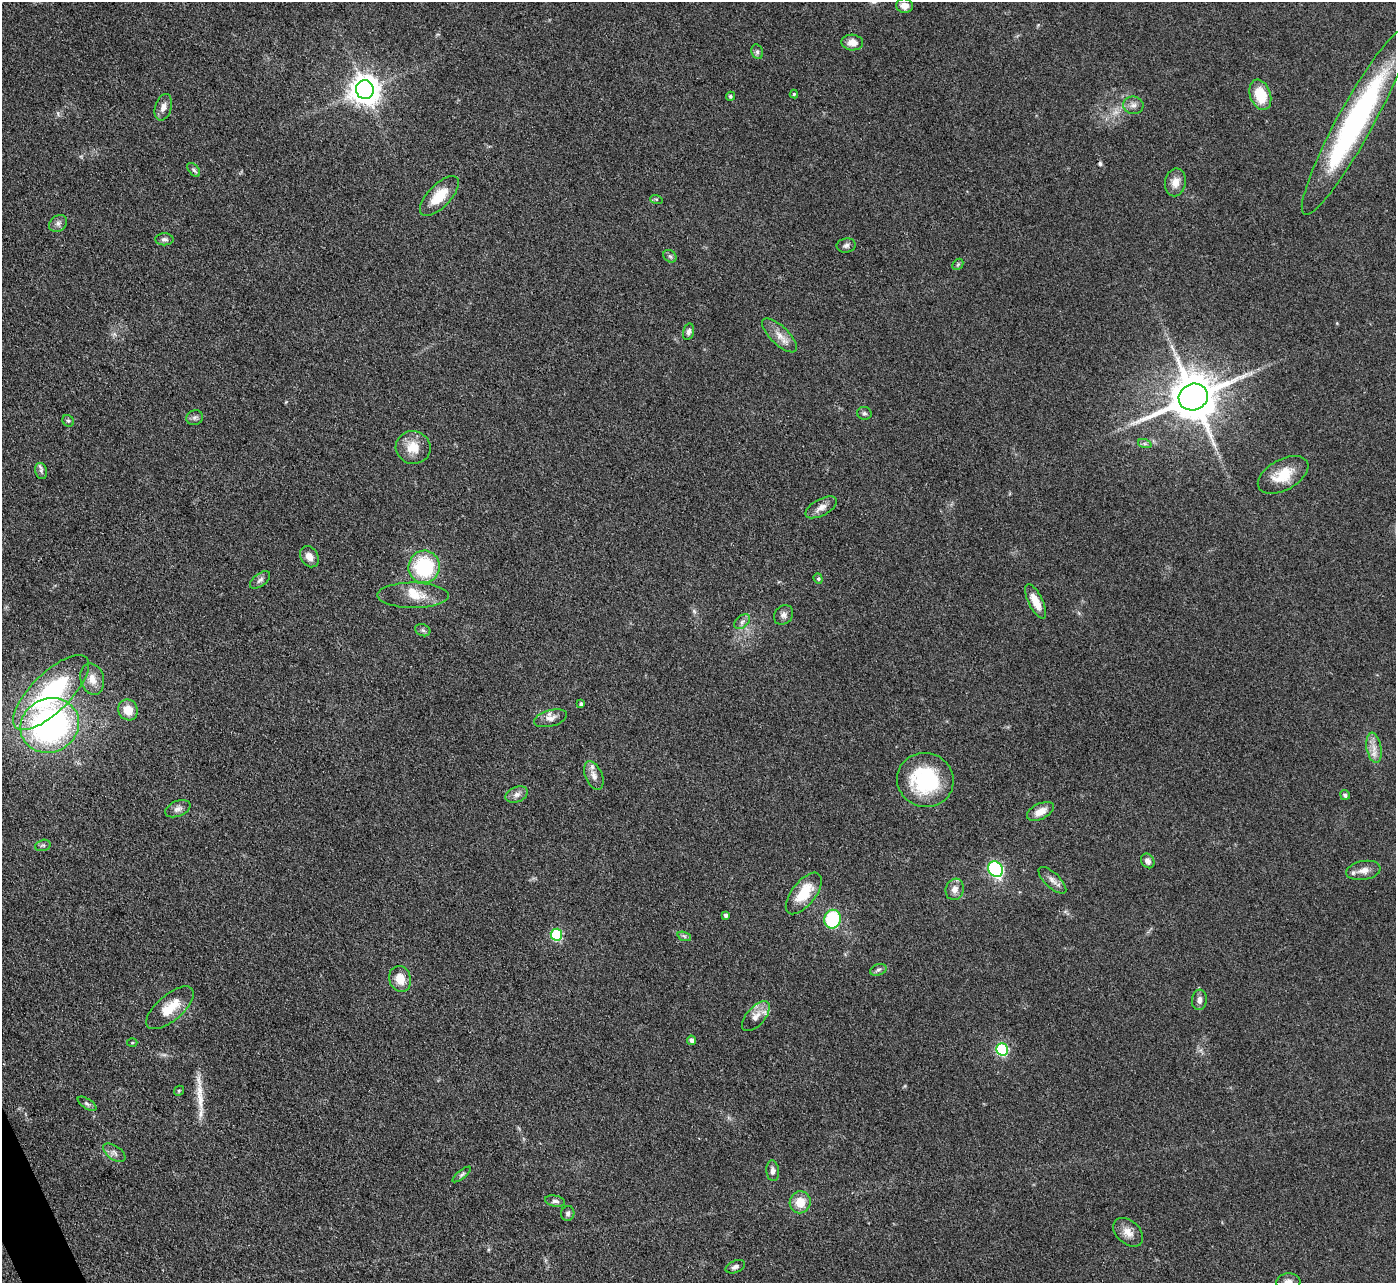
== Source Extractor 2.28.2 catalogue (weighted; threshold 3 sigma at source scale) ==
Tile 7 of 4 x 4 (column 3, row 2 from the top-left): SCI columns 2788-4181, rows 2716-3996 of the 5575 x 5562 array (HDU 1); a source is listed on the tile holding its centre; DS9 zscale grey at full resolution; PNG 1398 x 1285 px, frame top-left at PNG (2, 2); each listed source drawn as its Kron ellipse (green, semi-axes under 4 px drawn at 4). Shown black and unused: <1% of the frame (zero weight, under 3 of 4 exposures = <1% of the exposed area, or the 3 px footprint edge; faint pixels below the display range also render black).
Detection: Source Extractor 2.28.2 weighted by HDU 2 'WHT'; one run over the whole footprint, this tile lists its part. Background 0.134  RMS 0.0072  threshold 0.0325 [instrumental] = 3 sigma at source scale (4.5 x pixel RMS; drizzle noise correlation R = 1.50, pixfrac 1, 0.05/0.05 arcsec/px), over >= 5 px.
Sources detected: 87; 1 cosmic-ray / hot-pixel residue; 1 long thin detection or spike segment (spike, bleed or trail) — neither listed nor drawn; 3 inside a brighter listed object's ellipse — not listed separately; the other 82 listed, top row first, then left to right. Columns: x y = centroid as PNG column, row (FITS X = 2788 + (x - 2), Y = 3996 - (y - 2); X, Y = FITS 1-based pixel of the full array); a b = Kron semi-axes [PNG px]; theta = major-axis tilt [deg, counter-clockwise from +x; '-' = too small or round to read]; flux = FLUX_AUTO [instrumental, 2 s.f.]
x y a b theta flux
904 6 8 7 - 5.2
852 42 11 8 -6 6.1
757 52 7 5 -70 1.7
365 90 9 9 - 1000
794 94 4 4 - 0.85
1260 95 15 10 -71 21
730 96 4 4 - 1.4
1133 105 10 8 -8 3.7
163 107 13 8 74 4.7
1355 122 106 18 61 160
194 170 8 5 -49 1.6
1175 182 14 10 79 6.8
439 196 25 11 46 19
656 199 6 4 -17 1.1
58 223 10 7 39 2.9
164 239 9 6 -2 2.3
846 245 9 7 8 2.2
670 256 7 5 -42 1.4
958 264 6 4 46 1.1
688 332 8 5 75 2.3
779 335 22 9 -44 8.1
1193 397 15 13 23 3700
864 413 7 6 - 1.7
195 418 8 7 - 2.2
68 421 6 5 - 1.3
1145 444 7 4 -18 1.5
413 447 17 16 - 13
41 471 8 6 -77 1.9
1283 475 27 15 29 20
821 507 17 8 29 5.4
309 557 11 8 -58 5.3
424 567 16 15 - 52
818 579 5 4 - 1.1
260 580 12 6 37 2.6
413 595 35 12 0 15
1036 601 19 7 -63 10
783 615 10 8 51 3.1
742 622 9 5 41 2.2
423 630 8 6 -21 1.8
92 679 16 11 -75 7.8
51 693 49 19 45 94
581 704 4 3 - 1.7
128 710 10 9 - 11
550 718 17 8 14 5.2
50 725 30 27 27 200
1374 748 15 7 -79 6.2
594 776 15 8 -67 4.8
925 780 28 27 - 63
517 794 12 7 21 3.7
1345 795 5 5 - 2
178 809 13 7 22 3.6
1040 811 14 7 27 8
43 845 8 5 16 1.6
1148 861 8 6 -56 3
995 869 8 7 - 93
1363 870 17 9 10 6
1052 880 18 7 -43 4.6
955 889 11 9 72 5.2
804 893 25 12 52 22
726 915 4 3 - 2
832 919 9 8 - 45
556 935 6 5 - 57
684 936 7 4 -18 1.4
878 970 8 5 19 1.9
400 979 13 10 -72 10
1199 1000 10 7 84 3.8
170 1008 29 13 40 17
756 1016 18 9 49 7.3
692 1040 5 4 - 2.6
132 1043 5 3 - 0.74
1002 1049 6 6 - 75
179 1091 5 4 - 0.99
87 1104 11 5 -33 1.8
114 1153 13 7 -36 3.1
773 1171 10 6 -84 3.2
462 1175 11 4 38 1.6
555 1201 10 5 -10 2
800 1202 11 10 - 12
568 1213 7 6 - 2
1128 1232 17 11 -42 6.9
735 1267 10 6 22 2.7
1288 1282 12 8 5 4.4
Isophote crosses this tile's border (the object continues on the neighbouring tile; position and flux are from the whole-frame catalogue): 1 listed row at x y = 1288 1282